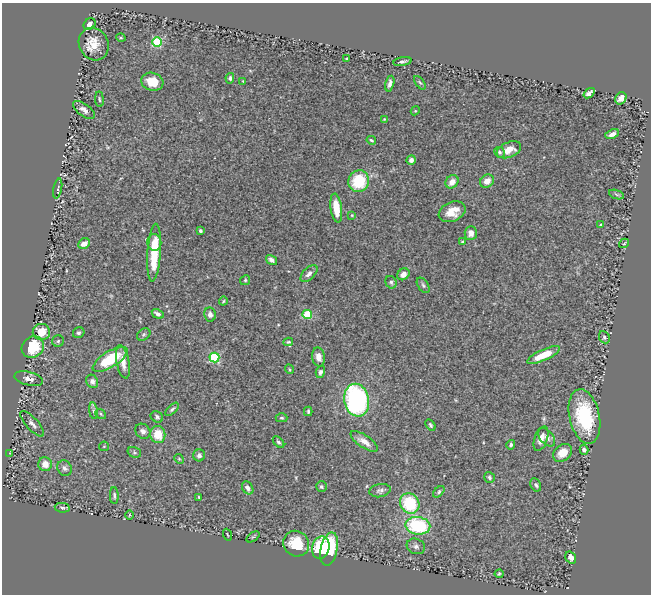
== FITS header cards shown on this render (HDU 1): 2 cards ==
NAXIS1  =                  649
NAXIS2  =                  592

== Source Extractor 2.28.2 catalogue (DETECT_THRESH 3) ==
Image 649 x 592 px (HDU 1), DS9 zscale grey, 1 PNG px = 1 image px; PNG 653 x 596 px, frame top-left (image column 1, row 592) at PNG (2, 3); each listed source drawn as its Kron ellipse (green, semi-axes under 4 px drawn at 4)
Background 1.76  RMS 0.034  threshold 0.101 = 3 sigma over >= 5 px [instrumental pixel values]
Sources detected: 110; all 110 listed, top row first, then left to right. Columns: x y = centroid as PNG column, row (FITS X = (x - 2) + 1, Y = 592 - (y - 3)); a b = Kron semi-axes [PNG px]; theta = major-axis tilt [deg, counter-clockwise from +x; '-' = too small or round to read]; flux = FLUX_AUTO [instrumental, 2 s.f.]
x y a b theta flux
90 24 6 5 - 10
121 38 5 3 - 2.2
157 42 5 5 - 150
94 44 17 14 -61 36
347 58 3 2 - 1.7
402 61 9 3 11 4.5
230 78 5 4 - 4.8
243 81 2 2 - 1.4
152 82 11 8 -17 35
420 83 8 4 -54 3.4
390 84 8 4 76 7.8
589 93 6 4 37 8.3
621 98 6 5 - 11
99 99 8 3 -84 3
84 110 13 6 -36 13
415 111 5 3 - 2.1
384 119 3 3 - 1.4
612 134 7 4 22 10
371 140 5 3 - 3.4
509 150 13 7 23 27
499 152 5 5 - 4.6
411 160 5 4 - 7.5
359 181 11 10 - 89
487 181 7 6 - 16
452 182 7 6 - 20
58 189 10 3 80 4.1
616 194 8 3 -19 3.6
336 208 14 5 -82 45
452 212 14 9 24 32
352 215 4 3 - 1.7
601 225 3 3 - 3.1
200 231 3 3 - 5.6
471 233 7 6 - 13
154 242 8 7 - 17
462 242 4 3 - 2.8
84 243 6 5 - 17
624 243 5 4 - 2.3
154 253 29 6 86 78
271 260 6 4 -33 7.6
309 274 10 5 45 9.4
403 274 6 5 - 14
245 280 5 4 - 3
391 282 6 5 - 4.7
423 285 9 5 -56 4.5
223 301 4 3 - 2
158 314 6 4 -31 7.9
307 314 5 4 - 68
210 315 7 6 - 8.1
41 332 8 8 - 39
79 333 6 5 - 4.9
144 335 7 5 36 4
604 337 6 5 - 4.8
58 341 6 5 - 3.9
288 342 5 3 - 2.7
33 347 11 10 - 78
543 355 18 5 23 49
319 357 9 6 -80 14
214 358 5 5 - 170
110 359 20 8 32 100
123 362 17 6 -79 22
289 369 5 3 - 2.2
320 372 6 4 74 6.5
29 379 14 6 -14 14
92 381 7 5 -65 8.4
357 400 16 12 -79 360
172 409 8 4 44 4.2
93 411 8 4 -82 4.8
308 411 4 3 - 3.2
101 414 6 4 -38 3
157 417 6 5 - 4.9
584 417 28 15 -77 150
281 418 6 4 -1 3.2
32 424 16 6 -48 11
430 425 6 3 -58 3.6
143 431 8 7 - 8.6
158 435 8 7 - 40
547 437 10 6 -50 11
541 439 13 6 70 18
364 441 16 6 -34 20
278 442 7 4 -45 3.9
511 445 5 4 - 4.4
104 446 5 4 - 2.5
584 450 5 4 - 6.6
134 452 7 5 -18 3.9
10 453 3 2 - 1.8
563 453 10 7 41 28
199 455 6 6 - 6.7
179 459 5 4 - 3.1
45 464 7 7 - 22
65 468 8 6 -57 7.6
489 477 6 5 - 4.2
536 485 7 5 -62 4.5
321 487 5 5 - 3.8
248 488 7 5 -57 9.9
380 491 11 6 9 7.3
439 492 7 4 47 3.8
114 495 8 4 -89 5.2
199 497 4 3 - 2.2
410 503 10 9 - 110
62 508 7 4 -10 4.4
129 515 5 3 - 2.1
418 526 12 8 -9 170
227 535 6 2 -69 1.8
253 537 7 4 36 3.4
296 544 13 12 - 61
416 546 9 7 -21 8.9
321 548 11 8 77 150
329 549 17 8 78 81
571 557 6 5 - 11
499 574 4 4 - 3.2